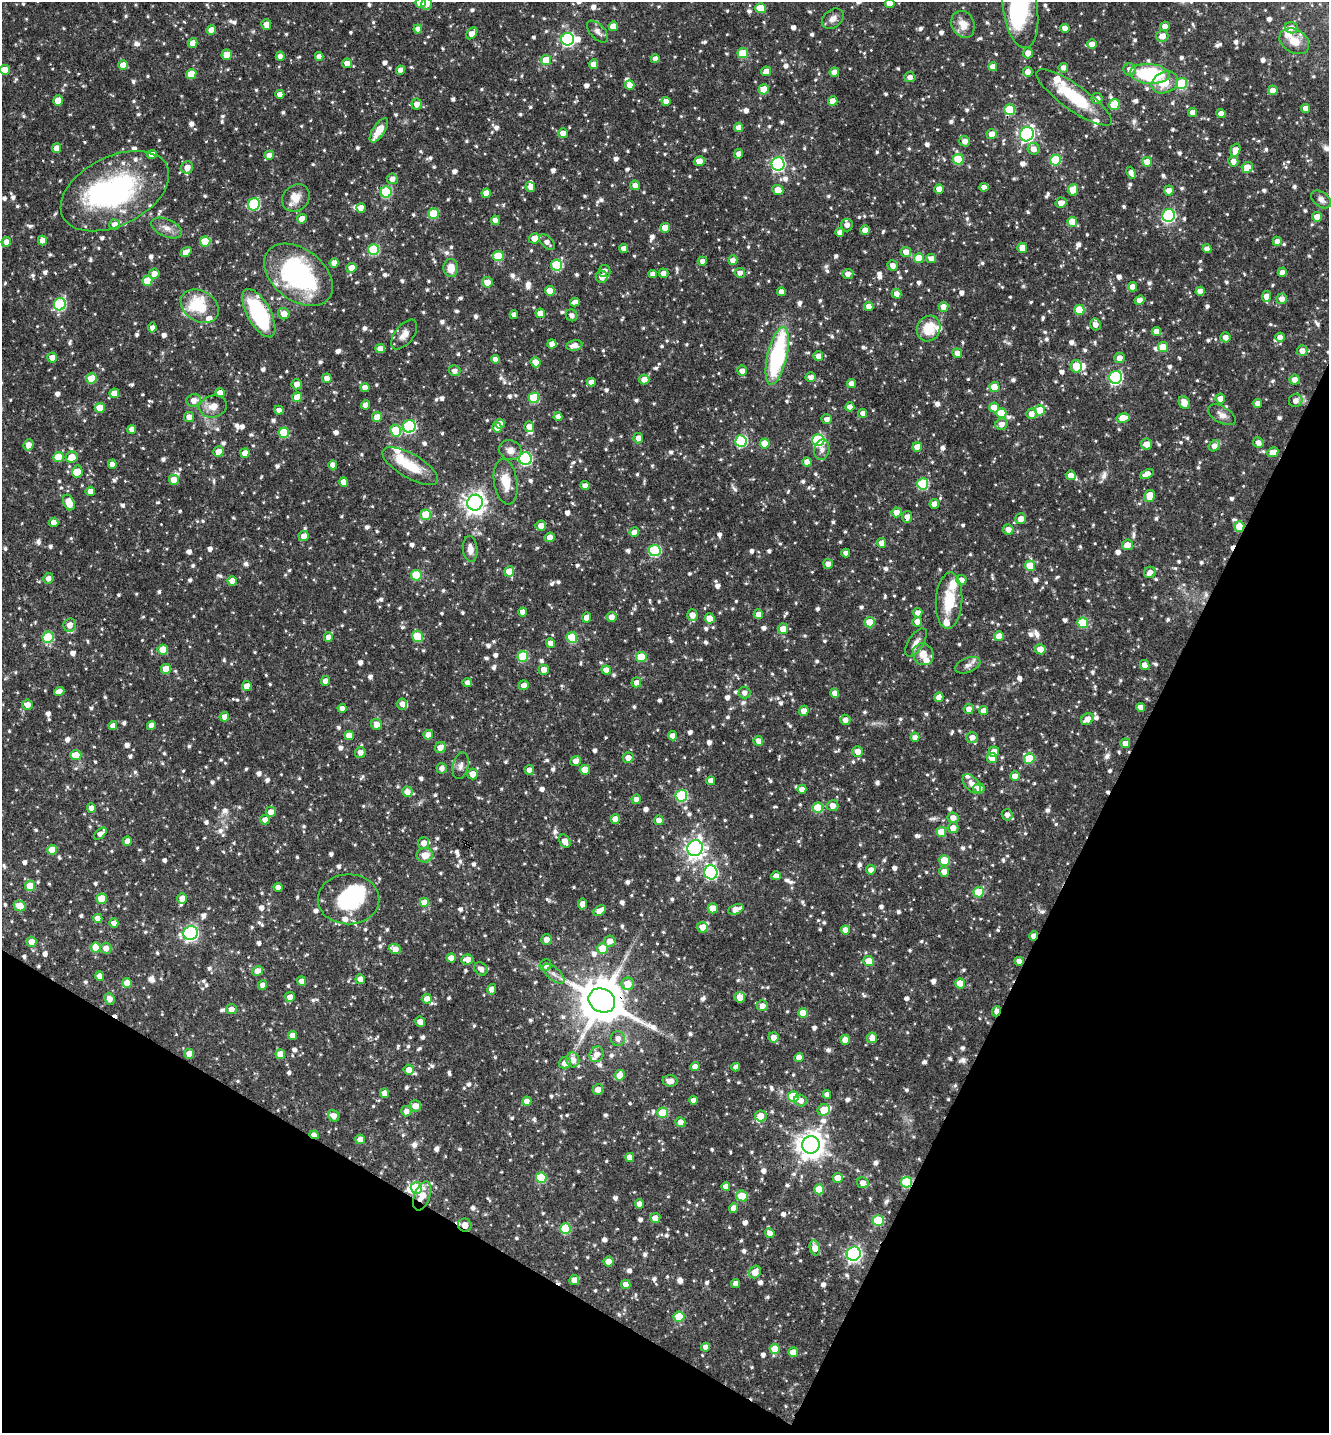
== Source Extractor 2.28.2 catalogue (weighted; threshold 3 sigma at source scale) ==
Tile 15 of 4 x 4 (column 3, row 4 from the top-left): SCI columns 2940-4266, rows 3-1433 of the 5742 x 5731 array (HDU 1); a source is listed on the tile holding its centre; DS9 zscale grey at full resolution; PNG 1331 x 1435 px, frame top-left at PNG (2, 2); each listed source drawn as its Kron ellipse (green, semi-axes under 4 px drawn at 4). Shown black and unused: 25% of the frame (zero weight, under 3 of 4 exposures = <1% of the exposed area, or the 3 px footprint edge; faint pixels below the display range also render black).
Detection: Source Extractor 2.28.2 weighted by HDU 2 'WHT'; one run over the whole footprint, this tile lists its part. Background 0.0787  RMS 0.0037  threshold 0.0168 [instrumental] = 3 sigma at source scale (4.5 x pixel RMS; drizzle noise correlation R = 1.50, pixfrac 1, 0.05/0.05 arcsec/px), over >= 5 px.
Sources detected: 1434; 9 inside a brighter object's white glare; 5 cosmic-ray / hot-pixel residue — neither listed nor drawn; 37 inside a brighter listed object's ellipse — not listed separately; of the other 1383, all 500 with FLUX_AUTO >= 1.89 (the completeness limit of this list) listed and drawn (883 fainter detections not listed), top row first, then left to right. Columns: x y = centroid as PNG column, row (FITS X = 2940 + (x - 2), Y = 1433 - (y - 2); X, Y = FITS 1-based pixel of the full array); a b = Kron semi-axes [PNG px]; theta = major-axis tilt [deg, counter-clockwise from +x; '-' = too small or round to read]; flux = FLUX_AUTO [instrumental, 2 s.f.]
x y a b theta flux
421 3 5 5 - 8.7
890 3 5 4 - 5
427 4 6 5 - 2.8
760 8 5 5 - 9
1020 9 39 17 -82 27
833 19 12 8 39 2.3
963 24 14 11 -62 4.7
266 25 5 5 - 2.9
613 26 5 4 - 5.3
1165 26 4 4 - 2.8
1065 28 4 4 - 3
1291 28 6 5 - 2
418 29 4 4 - 2.4
211 30 4 4 - 4
598 32 13 7 -46 2.3
472 33 7 4 50 3.3
1162 36 6 5 - 3.2
568 39 6 6 - 64
1294 41 16 11 -32 5.6
193 43 5 4 - 3
1092 44 5 5 - 3
743 53 5 5 - 14
1028 53 5 5 - 2.5
227 55 5 5 - 5.9
280 56 4 4 - 2
319 56 4 4 - 2.2
655 59 4 4 - 2.4
546 60 5 5 - 8
347 63 5 5 - 2.8
593 64 5 4 - 3.2
123 65 5 5 - 4.7
993 67 4 4 - 2.9
1063 68 5 4 - 2.1
1130 69 6 6 - 2.4
5 70 5 5 - 5.8
400 70 4 4 - 2.8
766 71 5 4 - 2.8
834 72 4 4 - 2.6
1028 72 5 4 - 2.5
191 74 5 5 - 8.7
1150 74 20 10 -4 31
910 77 5 5 - 2.1
1165 82 13 10 24 7
1181 84 5 5 - 24
630 85 5 5 - 3
764 89 5 5 - 7.1
1273 90 5 4 - 3.5
280 94 4 4 - 2.6
1074 97 45 12 -35 20
1097 98 5 5 - 1.9
58 101 5 5 - 6.4
666 101 4 4 - 2.8
833 101 5 4 - 5.1
416 104 5 5 - 2.7
1114 104 5 5 - 13
1306 108 4 4 - 2.7
1009 110 5 5 - 17
1193 113 4 4 - 2.9
1221 113 4 4 - 2.8
739 128 4 4 - 3.2
379 130 14 6 56 5.2
563 133 5 5 - 2.7
992 134 5 5 - 3.6
1027 134 7 6 - 89
965 141 5 5 - 2.7
56 148 5 4 - 2.9
1033 149 6 6 - 2.8
1235 150 6 5 - 3.4
739 154 4 4 - 2.6
152 155 5 4 - 3.3
269 155 5 4 - 3.2
958 159 5 5 - 15
1055 160 5 5 - 19
699 161 5 4 - 4
1233 161 5 5 - 2.3
1147 162 5 5 - 6.4
778 164 6 6 - 69
187 167 6 6 - 3.4
1247 167 6 5 - 5
1131 173 6 4 -68 2.2
392 179 5 5 - 2.2
635 185 5 4 - 2.4
530 187 5 4 - 2.2
984 187 4 4 - 2
939 189 4 4 - 4.1
778 190 5 5 - 4.4
1073 190 6 5 - 6.9
1169 190 5 5 - 2.6
115 191 58 34 26 68
386 192 5 5 - 27
486 193 4 4 - 3.6
296 198 15 12 43 4.5
1321 199 11 7 -38 1.9
1061 203 5 5 - 2.8
254 204 6 6 - 34
361 208 5 4 - 2.8
433 214 5 5 - 13
1169 215 6 6 - 57
1317 217 5 5 - 3.7
302 219 5 4 - 4
495 220 4 4 - 2.3
1072 222 5 5 - 7.4
115 225 5 5 - 2.9
847 225 6 6 - 2.3
167 228 16 8 -24 2.9
665 228 5 4 - 5.8
865 230 4 4 - 2.7
840 232 4 4 - 2.2
534 238 5 5 - 3.9
42 241 5 4 - 2.9
205 241 5 5 - 14
1277 241 4 4 - 2.2
6 242 5 4 - 2.1
547 242 9 5 -44 2
1022 248 5 4 - 3.2
624 249 4 4 - 2.5
1207 249 4 4 - 2.6
374 250 5 5 - 28
186 252 6 4 38 3.1
906 252 5 5 - 3.2
498 256 5 5 - 15
919 258 5 5 - 7.7
931 258 5 4 - 2.4
733 260 5 4 - 2.5
702 261 4 4 - 2.2
334 263 5 4 - 2.9
556 265 5 5 - 24
893 266 5 5 - 2.4
351 268 5 5 - 3.5
451 268 9 7 -86 4.6
605 271 6 6 - 2.2
1282 272 4 4 - 2.2
663 273 5 4 - 2
740 273 5 5 - 1.9
154 274 5 5 - 2.7
653 274 4 4 - 2
848 274 5 5 - 2.2
298 275 38 25 -38 61
602 277 6 6 - 3.5
147 281 5 5 - 12
487 282 5 5 - 4.4
1133 287 5 4 - 3.4
550 291 5 5 - 6.2
1200 291 4 4 - 2.4
781 292 4 4 - 2.9
897 294 5 4 - 2.4
1267 296 5 4 - 4
1282 299 5 5 - 2.4
1140 300 5 4 - 2.9
575 302 5 4 - 2.4
60 304 6 6 - 38
200 306 20 15 -32 19
869 306 5 4 - 2.5
943 307 5 5 - 2.8
1079 310 5 5 - 11
259 313 27 11 -61 37
540 313 4 4 - 3.5
284 314 6 5 - 3.7
514 315 4 4 - 2.1
572 315 6 5 - 1.9
1095 324 6 5 - 2.4
152 328 5 4 - 1.9
929 328 13 11 62 9.2
1156 331 4 4 - 2.7
404 334 17 9 51 2.9
1225 337 5 5 - 2.2
1280 337 5 4 - 2.2
552 344 4 4 - 3.1
574 345 8 5 11 2.4
1163 347 5 5 - 7.4
380 349 5 4 - 3.7
1302 351 5 5 - 2.9
957 353 5 5 - 2.8
777 356 30 9 77 48
818 356 5 4 - 2.6
52 358 5 5 - 3.1
1120 358 5 5 - 2.8
495 359 4 4 - 2.3
536 362 5 5 - 3.3
1076 366 6 5 - 7.2
455 371 6 5 - 1.9
742 371 5 5 - 2.4
811 377 5 4 - 1.9
1116 377 6 6 - 58
327 378 5 5 - 3
91 379 5 5 - 8.4
644 379 5 5 - 3.4
1294 380 5 5 - 3
591 382 4 4 - 2.2
297 384 5 5 - 2.8
851 384 4 4 - 2.5
365 387 4 4 - 2.4
994 387 5 5 - 10
114 393 5 4 - 3.8
220 393 5 4 - 3
297 397 5 5 - 7.3
534 398 5 5 - 17
1220 398 5 5 - 2.6
194 400 7 6 - 3
1296 400 7 6 - 2.4
1184 403 7 5 -63 4
1258 404 4 4 - 2.2
366 405 4 4 - 2.8
213 406 14 11 14 3.9
850 407 4 4 - 2.7
994 407 5 5 - 4.7
100 408 5 5 - 6.5
279 410 5 4 - 2
1040 410 5 5 - 10
863 413 4 4 - 2.4
1001 413 5 5 - 9.6
1031 414 5 5 - 2.9
1222 415 15 8 -30 2.4
189 417 5 5 - 2.5
377 417 5 5 - 3.6
558 417 4 4 - 2.5
1123 418 6 4 11 6.4
827 419 5 4 - 1.9
500 424 5 4 - 2.8
1001 424 6 5 - 2.4
409 426 6 6 - 43
497 427 5 4 - 2.3
529 427 5 5 - 2.7
132 429 4 4 - 2.6
396 430 6 5 - 14
284 433 5 5 - 17
638 438 5 5 - 2.5
818 440 6 6 - 37
741 441 6 5 - 32
765 443 5 5 - 8.3
1258 443 5 5 - 2.1
1146 444 5 5 - 3.2
28 445 5 5 - 3.1
1214 446 6 5 - 2.9
917 447 4 4 - 4
510 450 11 10 - 2.9
822 450 10 7 77 2.4
218 452 5 5 - 3.7
1273 452 6 4 27 4
245 453 5 4 - 3.1
58 457 5 5 - 9.2
72 457 6 5 - 5.3
525 459 6 6 - 50
807 462 4 4 - 2.8
112 464 4 4 - 2.7
333 465 4 4 - 2.6
410 466 31 12 -30 10
77 472 6 5 - 4.2
1147 474 7 4 25 2.7
1071 475 5 4 - 3.1
174 480 5 5 - 5.2
344 482 5 4 - 3.5
506 482 23 11 -81 6.4
923 484 5 5 - 29
585 486 4 4 - 2.3
90 491 4 4 - 2.6
1150 496 6 5 - 6.3
69 503 8 5 -67 6.3
475 503 8 7 - 250
934 504 5 5 - 3
896 512 5 5 - 3.2
426 515 5 5 - 10
907 517 6 5 - 2.7
1021 519 5 5 - 2.7
54 522 5 4 - 2.9
541 526 5 5 - 2.9
1239 526 5 5 - 7.9
1008 529 5 5 - 2.7
634 532 5 4 - 3.1
303 536 5 5 - 3.1
550 537 5 4 - 3.3
882 543 5 4 - 3
1127 545 5 5 - 3.2
470 549 13 7 -85 2.6
654 550 6 6 - 34
846 553 4 4 - 2.3
828 564 5 5 - 2.7
1030 566 5 5 - 8.4
509 571 5 5 - 6.3
1150 572 6 5 - 2.7
416 575 5 5 - 15
48 578 5 5 - 2.3
961 580 5 5 - 3
232 581 5 4 - 3.7
949 601 28 13 86 13
523 612 4 4 - 2.5
918 613 5 4 - 2.9
758 614 5 5 - 2.8
692 615 6 5 - 3.6
586 617 5 4 - 2.8
612 617 5 5 - 2.7
710 618 5 5 - 5.5
870 622 5 5 - 9
917 622 5 5 - 2.8
1083 623 5 5 - 18
70 625 7 6 - 3.1
783 629 5 5 - 4.2
417 636 6 5 - 14
999 636 5 5 - 3.9
48 637 6 5 - 24
328 637 5 4 - 3
572 637 5 5 - 17
916 642 16 7 57 2.8
551 643 4 4 - 2.6
1040 649 5 5 - 4.3
163 650 5 5 - 7
923 654 11 10 - 5.2
523 656 5 5 - 20
641 657 5 5 - 13
968 665 13 7 21 2.1
1145 665 5 4 - 2.7
166 669 5 5 - 6.4
544 670 5 5 - 3.3
606 670 5 4 - 3.4
326 681 5 4 - 2.8
636 682 5 5 - 2.4
467 683 5 4 - 1.9
524 685 5 5 - 2.5
247 686 5 5 - 3.3
59 691 5 4 - 2.7
744 693 6 6 - 2.1
835 693 4 4 - 2.7
939 697 5 4 - 2.8
402 704 5 5 - 2.3
27 705 5 5 - 2.9
1141 707 4 4 - 2.5
342 708 4 4 - 2.4
969 709 5 5 - 2.7
804 711 5 4 - 3.7
983 711 4 4 - 2.6
224 717 5 5 - 2.8
1087 719 7 5 35 3.5
845 720 5 5 - 2.1
377 724 6 5 - 3.5
151 725 4 4 - 2.6
113 726 4 4 - 2.6
428 735 5 4 - 4.1
349 736 4 4 - 3.8
673 736 4 4 - 2.7
915 737 4 4 - 2
972 737 5 5 - 2.5
758 741 5 5 - 2.7
1125 743 5 5 - 2.9
440 748 6 5 - 3.3
858 751 5 5 - 3.4
360 752 5 5 - 2.3
994 752 5 5 - 4.5
76 755 5 5 - 8.8
628 758 5 5 - 3
992 758 5 5 - 7.7
1029 759 5 5 - 14
576 761 5 5 - 2.5
461 766 13 7 78 1.9
442 768 5 5 - 2.1
529 770 5 4 - 2
585 770 5 5 - 6.4
473 774 5 5 - 3.6
1015 776 5 4 - 4
711 781 4 4 - 2.9
972 784 11 6 -49 2.4
979 788 5 5 - 3.1
802 789 4 4 - 2.4
407 792 5 5 - 3.1
681 796 6 5 - 29
636 799 4 4 - 2.5
833 806 6 5 - 2.8
91 808 4 4 - 3
818 808 5 5 - 15
271 812 5 5 - 2.7
1007 815 5 5 - 2
953 818 5 5 - 2.6
615 819 4 4 - 4.2
265 820 5 5 - 2.3
659 820 5 4 - 2.5
953 828 5 5 - 3.1
941 832 5 5 - 8.2
100 834 7 4 43 2.1
127 841 5 4 - 2.9
565 841 7 5 -58 3
423 843 5 5 - 2.7
695 848 8 7 - 180
52 850 5 5 - 6.5
425 855 8 7 - 4.2
944 860 5 5 - 9.9
871 870 5 4 - 2.4
711 872 7 6 - 64
944 872 5 5 - 3.5
776 876 5 4 - 2.6
30 886 5 5 - 9.2
278 887 4 4 - 2.5
979 892 5 5 - 13
182 898 5 4 - 3
102 899 5 5 - 8.8
349 899 31 25 0 22
425 903 5 5 - 7.1
582 904 5 4 - 2.9
20 906 6 5 - 5.5
713 908 5 5 - 4.9
736 909 8 4 22 3.7
600 911 7 4 37 3.8
98 918 4 4 - 3.5
114 923 4 4 - 2.3
702 927 5 5 - 3.7
845 930 4 4 - 3.2
191 933 7 7 - 80
1034 936 4 4 - 3.1
546 939 5 5 - 2.7
610 941 6 5 - 2.9
31 942 5 5 - 3.7
96 948 5 5 - 7.8
106 948 5 5 - 2.8
395 949 6 5 - 3.5
602 949 5 5 - 7
451 958 4 4 - 2.8
467 959 6 5 - 2.8
869 961 5 5 - 6.2
1019 961 4 4 - 2.4
545 965 6 5 - 2.7
481 969 7 6 - 2.3
257 971 6 4 29 3.8
554 974 13 6 -41 2.2
100 976 4 4 - 3
360 979 5 4 - 2.9
302 981 4 4 - 2.6
127 983 5 5 - 5.3
960 983 5 5 - 7.1
628 984 6 6 - 6.5
262 985 5 4 - 2.6
492 989 5 4 - 3
290 997 5 5 - 2.7
740 997 5 5 - 3.3
110 999 6 5 - 2.4
427 999 5 5 - 3.1
602 1000 14 11 -31 1700
762 1006 5 5 - 2.6
231 1009 5 5 - 2.5
997 1011 5 4 - 3.3
803 1013 5 5 - 6.9
420 1022 5 5 - 3.2
292 1035 4 4 - 2.6
773 1037 5 5 - 3.1
872 1038 5 5 - 3.8
618 1039 7 7 - 2.4
845 1040 5 5 - 4.4
189 1054 5 5 - 5.3
280 1054 5 4 - 4.8
597 1054 8 7 - 2.7
799 1057 4 4 - 2.9
573 1060 7 6 - 3.3
565 1063 6 5 - 2.7
695 1067 4 4 - 3.3
736 1067 4 4 - 1.9
409 1070 5 5 - 2.9
620 1075 5 5 - 6.2
670 1081 7 6 - 2.3
598 1089 5 5 - 2.8
384 1093 5 4 - 2.6
827 1095 4 4 - 2.4
793 1096 5 5 - 16
693 1100 4 4 - 2.5
527 1101 5 4 - 3.8
801 1101 6 6 - 2.5
415 1106 6 5 - 3.4
824 1110 6 5 - 7.9
406 1111 5 5 - 2.4
663 1113 5 5 - 12
334 1116 6 5 - 2.7
761 1116 6 5 - 3.8
680 1122 5 5 - 3.3
314 1135 5 4 - 2.8
360 1139 5 4 - 3
811 1145 9 8 - 440
630 1158 4 4 - 2.7
541 1178 5 5 - 16
838 1178 5 5 - 4.5
906 1182 5 5 - 25
863 1183 6 5 - 3
726 1187 4 4 - 3
416 1188 6 5 - 18
819 1189 5 5 - 6.9
422 1196 15 8 71 6.3
742 1196 6 5 - 12
640 1204 4 4 - 2.8
733 1208 5 4 - 2.6
655 1218 5 5 - 3
878 1220 5 5 - 20
465 1225 7 6 - 5
565 1228 5 5 - 15
770 1233 5 4 - 2.5
815 1248 8 5 -77 4.3
854 1254 7 7 - 99
609 1261 5 5 - 4.6
755 1272 6 5 - 3.9
574 1280 5 5 - 3.1
626 1284 5 5 - 2.8
736 1284 4 4 - 2.9
679 1317 5 5 - 10
705 1347 4 4 - 2.1
775 1349 5 5 - 7
793 1352 5 4 - 4.3
Overlapping masked pixels (flux is a lower limit): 11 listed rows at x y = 115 191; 409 426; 1239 526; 1034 936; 1019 961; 602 1000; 997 1011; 314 1135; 906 1182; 422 1196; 465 1225
Isophote crosses this tile's border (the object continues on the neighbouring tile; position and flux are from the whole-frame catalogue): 6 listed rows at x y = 421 3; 890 3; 427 4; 1020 9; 5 70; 6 242